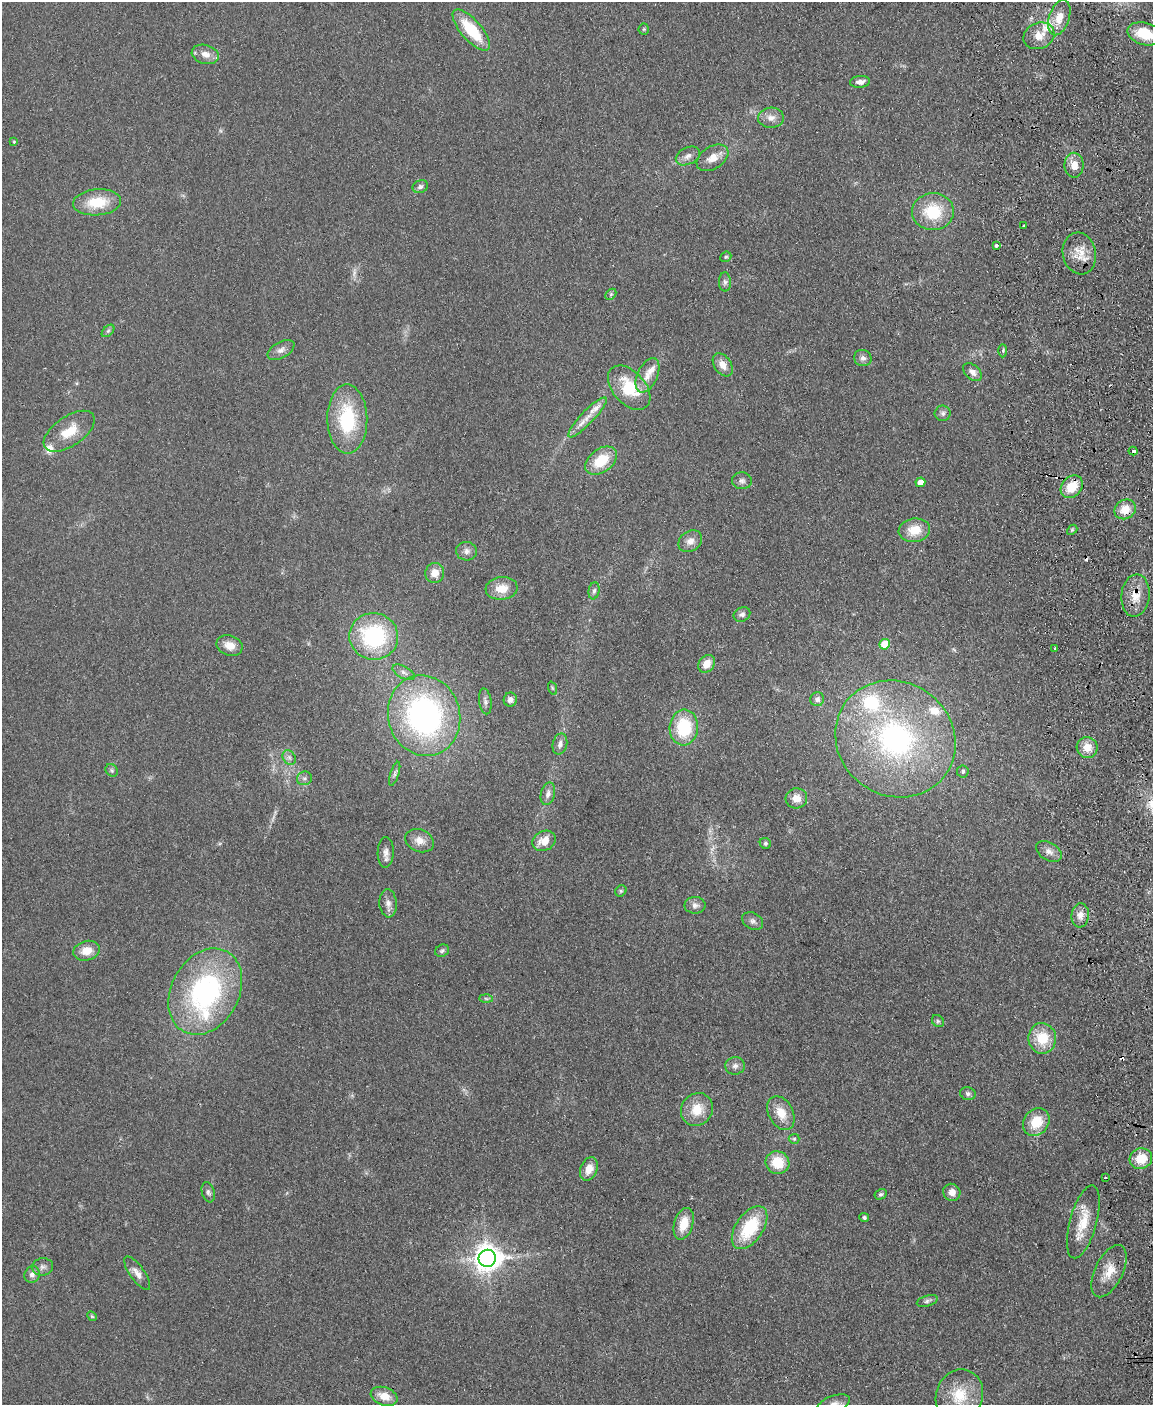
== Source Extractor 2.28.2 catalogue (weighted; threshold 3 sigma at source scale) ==
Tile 6 of 4 x 3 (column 2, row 2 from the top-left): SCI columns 1208-2358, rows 1651-3053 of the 4717 x 4598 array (HDU 1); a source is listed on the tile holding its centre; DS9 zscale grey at full resolution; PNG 1155 x 1407 px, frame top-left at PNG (2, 2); each listed source drawn as its Kron ellipse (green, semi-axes under 4 px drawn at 4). Shown black and unused: <1% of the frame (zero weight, under 2 of 3 exposures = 3% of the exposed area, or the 3 px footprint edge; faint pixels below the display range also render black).
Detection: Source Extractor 2.28.2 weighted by HDU 2 'WHT'; one run over the whole footprint, this tile lists its part. Background 0.0922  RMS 0.0091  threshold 0.0411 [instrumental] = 3 sigma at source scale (4.5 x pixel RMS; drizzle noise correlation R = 1.50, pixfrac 1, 0.05/0.05 arcsec/px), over >= 5 px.
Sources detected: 125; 2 too faint to see at this stretch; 4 cosmic-ray / hot-pixel residue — neither listed nor drawn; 6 inside a brighter listed object's ellipse — not listed separately; the other 113 listed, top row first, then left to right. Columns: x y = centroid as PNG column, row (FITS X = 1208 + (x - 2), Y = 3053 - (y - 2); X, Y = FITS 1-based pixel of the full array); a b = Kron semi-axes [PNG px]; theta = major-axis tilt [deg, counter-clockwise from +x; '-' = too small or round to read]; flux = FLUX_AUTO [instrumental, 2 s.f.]
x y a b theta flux
1059 17 18 10 72 14
644 29 5 5 - 1.3
471 30 25 10 -49 41
1145 34 18 11 -15 28
1039 36 16 13 23 14
205 54 14 9 -16 8.5
860 82 10 6 6 4.9
771 118 13 10 2 7
14 142 4 3 - 0.83
688 156 13 8 26 5.3
712 158 17 11 33 11
1074 165 12 9 -89 9.9
420 187 8 6 24 2.7
97 202 24 13 5 29
933 212 21 18 4 36
1023 226 3 3 - 4.3
996 245 3 3 - 9.5
1079 253 21 16 -77 15
726 257 6 5 - 1.5
725 282 9 6 -89 2.7
611 294 6 4 45 1.6
108 331 7 4 45 1.7
281 350 15 8 29 5.3
1003 351 7 3 -90 1.4
863 358 9 8 - 3.5
723 365 13 8 -55 8.3
972 372 11 7 -43 5.2
647 375 18 10 65 10
629 388 26 16 -48 37
943 413 8 8 - 3
587 417 27 6 46 11
347 419 34 20 -89 61
69 431 29 15 35 21
1133 451 4 3 - 13
601 461 18 11 36 26
742 481 10 8 -5 3.4
920 482 5 4 - 7.7
1072 487 12 9 47 21
1125 509 11 9 32 13
914 530 15 11 9 18
1072 530 6 4 43 1.2
690 541 12 10 34 6.5
467 551 10 9 - 4.8
435 573 10 9 - 9.5
502 588 16 11 6 14
594 591 8 5 81 2.6
1135 595 21 14 85 15
742 614 9 7 31 3.2
374 636 24 23 - 88
885 644 5 5 - 22
230 645 13 10 -20 8.9
1055 649 3 3 - 2.2
707 664 9 7 54 11
404 672 12 6 -28 4
552 688 7 4 -71 1.3
817 699 7 6 - 3.5
510 700 7 6 - 4
485 701 13 6 -82 3.4
424 716 40 36 -74 230
684 727 18 14 86 48
895 739 62 56 -35 210
560 744 11 7 76 4.5
1087 747 10 10 - 12
289 757 8 6 -56 2.8
112 770 7 5 -47 1.8
963 771 6 5 - 2
395 774 12 4 72 2.4
304 778 7 6 - 2.6
548 794 11 7 75 5
796 798 11 10 - 8.3
419 841 15 11 -22 9.1
544 841 12 9 27 13
765 843 6 5 - 1.6
386 852 15 8 88 5.4
1049 852 14 8 -31 6.1
621 891 6 5 - 1.5
388 903 14 8 -85 5.7
695 905 10 8 1 4.3
1080 915 12 8 85 7
753 921 11 8 -29 3.7
87 951 13 10 15 12
442 951 7 6 - 2.1
205 992 45 34 61 150
486 998 7 4 -2 1.4
938 1021 6 5 - 1.7
1042 1038 15 14 - 26
735 1066 10 8 4 4
968 1094 8 6 -17 2.3
697 1110 17 15 52 19
781 1113 18 12 -61 15
1036 1122 15 12 52 22
794 1139 5 5 - 1.3
1141 1159 11 10 - 19
777 1163 12 11 - 24
589 1169 12 8 68 12
1106 1178 3 2 - 2
208 1192 10 6 -74 2.7
952 1192 9 8 - 7.2
881 1194 6 5 - 1.6
864 1217 5 4 - 1.8
1083 1222 37 13 75 23
684 1224 16 9 73 17
750 1228 24 13 55 49
487 1258 9 8 - 1200
43 1267 10 8 7 3.8
1109 1271 28 14 64 16
137 1273 20 7 -54 7.1
32 1274 8 7 - 4.2
927 1301 11 5 17 2.6
92 1316 5 4 - 0.99
959 1395 26 23 67 28
384 1396 14 9 -18 12
833 1404 17 8 21 6.5
Overlapping masked pixels (flux is a lower limit): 3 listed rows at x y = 1133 451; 1125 509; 1135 595
Isophote crosses this tile's border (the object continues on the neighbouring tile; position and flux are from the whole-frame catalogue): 2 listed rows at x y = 1145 34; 833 1404